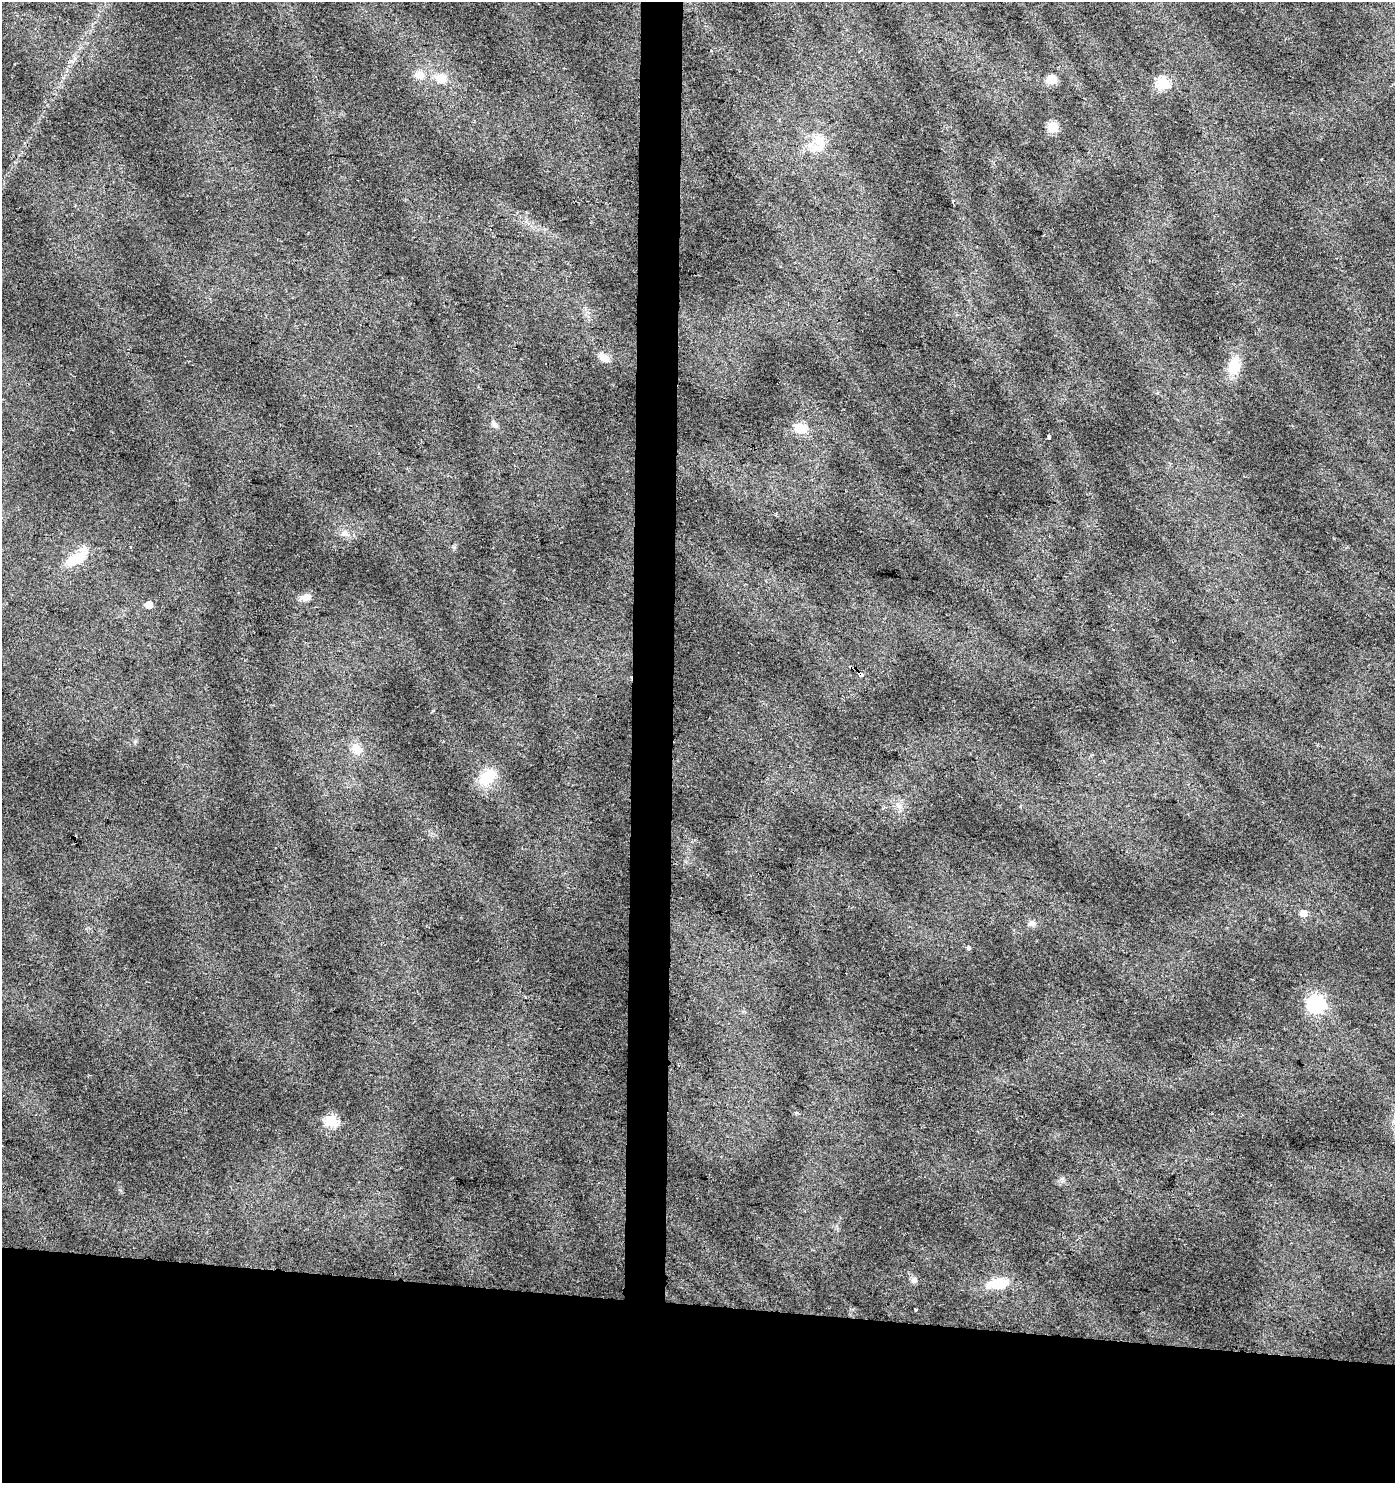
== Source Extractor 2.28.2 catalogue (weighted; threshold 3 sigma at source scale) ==
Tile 8 of 3 x 3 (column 2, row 3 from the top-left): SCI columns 1674-3066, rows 1-1481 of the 4687 x 4448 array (HDU 1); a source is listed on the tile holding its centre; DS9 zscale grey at full resolution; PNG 1397 x 1485 px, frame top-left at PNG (2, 2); no overlay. Shown black and unused: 15% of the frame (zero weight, under 2 of 3 exposures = <1% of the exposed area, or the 3 px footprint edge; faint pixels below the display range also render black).
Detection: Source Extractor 2.28.2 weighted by HDU 2 'WHT'; one run over the whole footprint, this tile lists its part. Background 0.0641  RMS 0.0087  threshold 0.0392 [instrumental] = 3 sigma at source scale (4.5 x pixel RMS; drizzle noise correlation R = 1.50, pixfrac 1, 0.0396/0.0396 arcsec/px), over >= 5 px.
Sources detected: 32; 1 inside a brighter listed object's ellipse — not listed separately; the other 31 listed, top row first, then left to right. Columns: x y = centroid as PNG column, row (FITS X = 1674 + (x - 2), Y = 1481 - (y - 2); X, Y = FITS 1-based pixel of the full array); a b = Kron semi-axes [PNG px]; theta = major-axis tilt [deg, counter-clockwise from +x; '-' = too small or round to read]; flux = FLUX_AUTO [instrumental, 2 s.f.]
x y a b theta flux
711 50 3 3 - 2.3
563 68 3 2 - 0.6
420 75 13 11 -2 7.9
441 78 15 11 -24 11
1052 79 6 6 - 51
1163 83 6 6 - 93
1053 127 6 6 - 62
820 142 23 13 -63 16
953 201 3 3 - 1.5
604 359 15 9 -21 7.2
1233 367 23 15 74 18
494 425 10 6 -53 2.7
800 428 6 6 - 51
1048 437 3 3 - 4.3
345 533 10 8 -59 4.8
76 559 31 12 29 20
306 597 11 8 10 7.3
148 605 5 5 - 11
860 674 5 3 - 28
357 749 17 11 -59 9.2
487 777 21 13 43 27
883 808 5 3 - 1
522 848 3 2 - 0.78
1303 913 6 6 - 7.1
1032 923 10 8 2 3.6
969 947 4 3 - 9.1
1316 1004 7 7 - 260
331 1121 6 6 - 86
914 1280 9 7 88 3
997 1284 27 13 6 22
916 1310 3 3 - 1.5
Overlapping masked pixels (flux is a lower limit): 1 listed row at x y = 860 674
Unlisted compact peaks at least as high as the median listed source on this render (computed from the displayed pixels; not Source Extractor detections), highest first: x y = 796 1113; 900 811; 135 741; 120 1190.